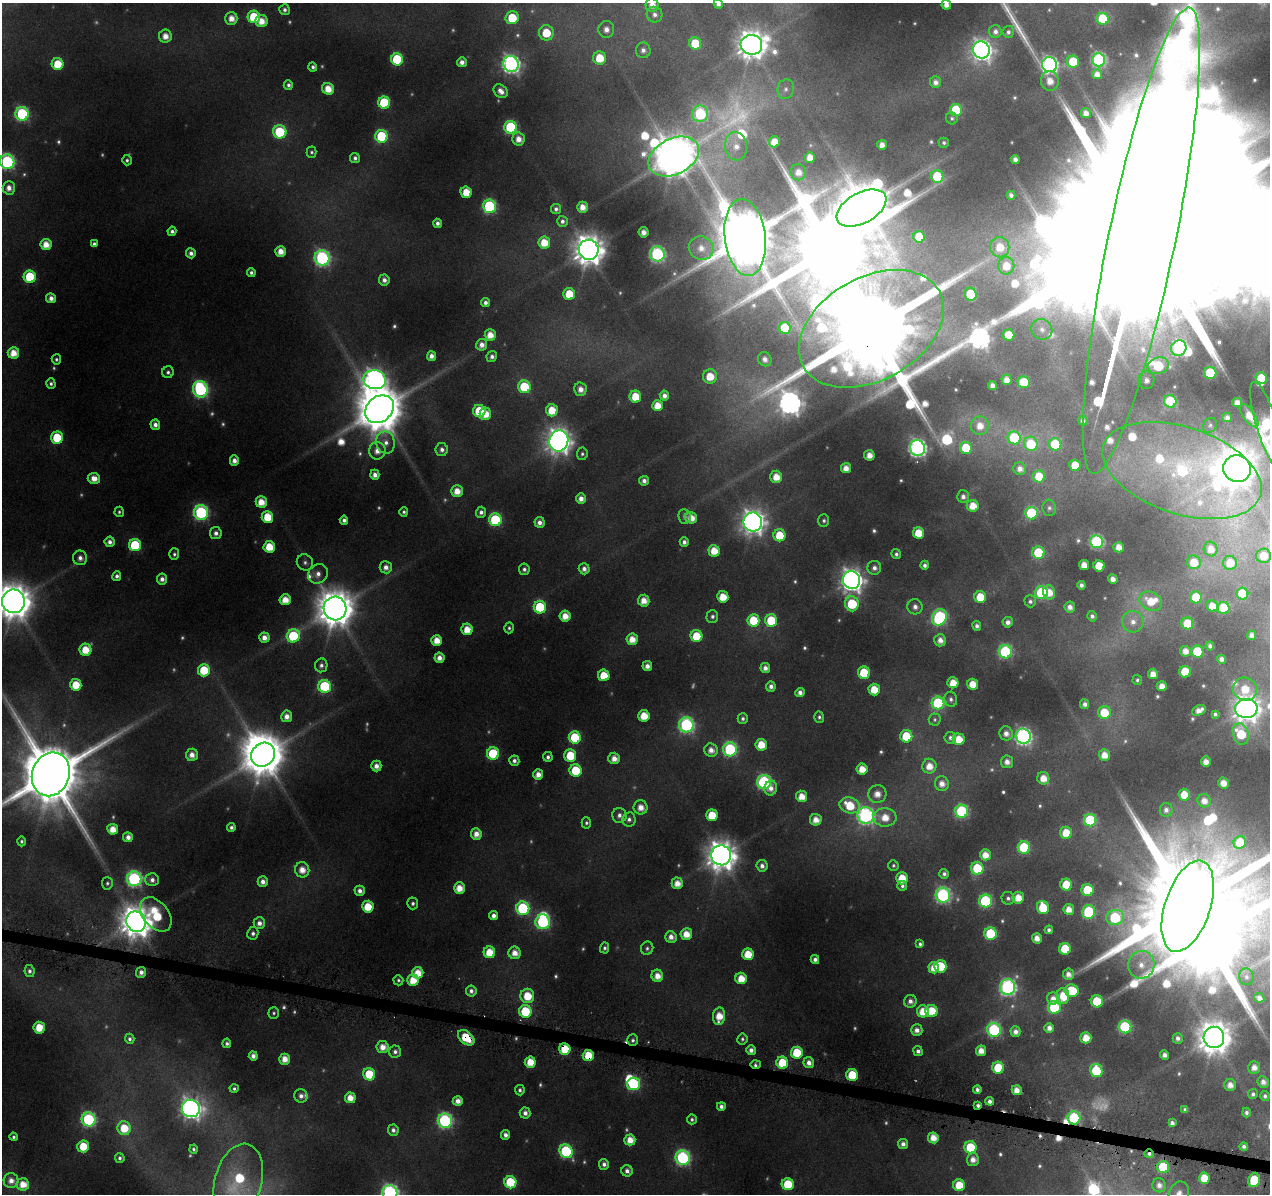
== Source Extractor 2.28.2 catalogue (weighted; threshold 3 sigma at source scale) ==
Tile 6 of 4 x 4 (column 2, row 2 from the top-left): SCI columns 1269-2536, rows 2617-3808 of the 5091 x 5324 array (HDU 1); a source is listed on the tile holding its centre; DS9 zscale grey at full resolution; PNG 1272 x 1196 px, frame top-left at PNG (2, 3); each listed source drawn as its Kron ellipse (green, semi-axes under 4 px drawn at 4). Shown black and unused: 1% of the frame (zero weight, under 4 of 8 exposures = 2% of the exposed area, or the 3 px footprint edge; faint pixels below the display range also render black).
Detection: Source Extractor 2.28.2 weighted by HDU 2 'WHT'; one run over the whole footprint, this tile lists its part. Background 0.093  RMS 0.0096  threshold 0.0392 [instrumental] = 3 sigma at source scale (4.09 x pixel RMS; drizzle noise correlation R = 1.36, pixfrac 0.8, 0.0396/0.0396 arcsec/px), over >= 5 px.
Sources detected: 611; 51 too faint to see at this stretch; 12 inside a brighter object's white glare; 4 cosmic-ray / hot-pixel residue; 1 long thin detection or spike segment (spike, bleed or trail) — neither listed nor drawn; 15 inside a brighter listed object's ellipse — not listed separately; of the other 528, all 500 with FLUX_AUTO >= 2.1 (the completeness limit of this list) listed and drawn (28 fainter detections not listed), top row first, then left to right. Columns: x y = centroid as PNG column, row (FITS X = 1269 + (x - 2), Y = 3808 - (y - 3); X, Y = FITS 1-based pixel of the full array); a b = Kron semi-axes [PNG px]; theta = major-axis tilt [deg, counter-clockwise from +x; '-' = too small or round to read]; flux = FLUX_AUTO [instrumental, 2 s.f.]
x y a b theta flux
718 4 5 4 - 5.4
652 5 6 6 - 11
946 5 5 4 - 8.3
284 10 5 5 - 3.9
655 15 8 7 - 5.2
254 17 6 6 - 51
231 18 6 6 - 12
512 18 6 6 - 38
1103 19 6 6 - 65
261 21 6 6 - 15
606 29 8 8 - 9.1
995 31 6 6 - 5
1008 32 6 5 - 3.4
546 33 7 7 - 31
165 36 6 6 - 11
695 43 6 6 - 45
751 45 11 10 - 1600
643 50 8 7 - 5.8
982 50 9 8 - 620
600 58 6 6 - 31
397 59 6 6 - 77
1099 60 6 6 - 190
462 62 5 5 - 7
1073 62 6 6 - 52
58 64 6 6 - 33
511 64 8 7 - 450
1049 65 7 7 - 360
313 67 4 4 - 3
1097 74 5 5 - 8.9
1050 81 9 9 - 14
935 82 6 5 - 6.1
288 85 5 4 - 3.1
328 89 6 5 - 18
786 89 10 8 75 5.4
501 91 8 6 -43 8.4
384 103 6 6 - 80
956 110 6 6 - 73
1086 113 5 5 - 8.4
22 114 7 6 - 160
700 114 8 8 - 120
952 118 6 5 - 2.2
511 127 6 6 - 110
280 132 7 6 - 72
381 136 6 6 - 84
518 139 6 6 - 11
774 142 5 5 - 18
944 143 5 5 - 2.7
882 145 5 5 - 9
736 146 14 11 -81 13
312 152 5 5 - 2.2
674 156 27 18 26 4100
810 157 5 5 - 13
355 158 5 5 - 3.5
1015 159 4 4 - 6.1
127 160 5 5 - 2.5
7 162 7 7 - 200
798 172 8 8 - 10
937 176 6 6 - 64
9 188 7 6 - 7.9
466 192 5 5 - 22
1011 195 4 4 - 4.4
489 206 6 6 - 130
582 207 5 5 - 12
861 208 27 15 28 6300
556 209 5 5 - 3.7
562 221 5 5 - 3.7
438 223 4 4 - 4.4
172 231 4 4 - 3.8
644 232 5 5 - 8.4
745 237 38 20 -83 9300
919 237 6 5 - 29
1141 241 238 33 78 260000
544 243 6 6 - 22
46 244 5 5 - 15
94 244 4 4 - 3
1000 247 10 9 - 22
701 248 13 11 -30 15
589 250 10 10 - 1900
281 251 5 5 - 13
191 253 5 5 - 5.7
657 254 7 7 - 230
322 258 8 7 - 270
1006 266 8 8 - 18
251 272 4 4 - 2.9
30 277 6 6 - 65
384 280 5 5 - 5.9
569 294 6 6 - 30
971 294 7 5 -63 53
51 298 5 5 - 7.5
485 303 4 4 - 4.5
785 328 6 6 - 54
871 329 78 51 29 30000
1042 329 11 10 - 8.7
490 335 5 5 - 15
1009 335 6 5 - 33
482 345 6 5 - 8
1179 348 8 7 - 190
13 353 6 5 - 17
431 356 5 4 - 6.6
492 357 5 5 - 4.6
56 359 5 4 - 2.3
765 359 7 6 - 7.1
1158 366 10 8 15 74
168 372 6 5 - 3.1
1210 373 6 6 - 83
710 376 7 7 - 25
1261 378 6 5 - 38
375 380 11 9 -10 700
1007 380 5 5 - 9.9
1146 380 9 8 - 8.1
1024 382 6 6 - 45
51 384 5 4 - 2.9
992 385 4 4 - 6.4
524 387 6 6 - 61
200 389 8 7 - 230
580 389 6 6 - 9.3
664 396 5 4 - 6.6
635 397 6 6 - 28
1170 401 6 6 - 86
1237 403 5 4 - 8.7
657 406 5 5 - 18
379 409 15 12 39 5700
552 410 6 6 - 25
479 411 6 6 - 52
485 414 6 5 - 21
1249 416 14 6 -54 13
1227 418 5 4 - 5.7
1083 421 5 4 - 5.4
155 425 5 4 - 6.4
1210 425 8 6 57 2.3
980 426 9 9 - 14
1267 426 45 10 -73 190
57 438 6 6 - 46
1014 438 6 6 - 75
559 441 10 9 - 1100
386 442 11 9 -79 8.6
1031 444 7 7 - 47
1055 444 6 6 - 61
917 448 8 7 - 390
966 448 6 6 - 46
442 450 6 6 - 5
377 451 8 8 - 11
582 454 6 5 - 2.3
869 455 5 5 - 12
234 461 5 4 - 7.2
1075 465 5 5 - 26
846 468 5 5 - 11
1020 469 6 6 - 7.6
1237 469 14 13 - 2800
1182 470 82 43 -18 310
375 475 5 4 - 7.1
1039 476 6 6 - 33
776 477 6 6 - 17
94 478 6 5 - 11
644 481 5 4 - 5.5
457 491 6 6 - 14
963 497 6 6 - 4.9
581 499 5 5 - 8.6
261 502 5 5 - 17
973 506 6 6 - 20
1049 508 8 7 - 3.3
119 512 5 4 - 2.1
201 512 7 7 - 210
404 512 5 4 - 2.4
481 512 5 5 - 4.6
1031 513 6 6 - 89
685 516 7 6 - 3.6
267 517 6 6 - 30
691 518 6 5 - 16
344 520 4 4 - 4.1
495 520 6 6 - 110
824 521 6 5 - 2.6
539 522 5 5 - 6.4
753 522 9 9 - 950
216 533 6 6 - 5.5
918 533 6 5 - 29
779 535 6 6 - 35
110 542 5 5 - 5.7
684 542 5 4 - 5
1097 542 6 6 - 180
135 545 6 6 - 76
269 547 6 5 - 26
1119 547 5 5 - 12
1211 549 7 7 - 11
714 551 6 5 - 21
1038 553 6 6 - 64
174 554 6 5 - 2.6
896 554 5 4 - 2.9
1263 556 7 7 - 16
80 558 7 7 - 6
305 562 8 7 - 3.9
1194 562 7 6 - 22
1230 563 7 7 - 19
925 565 4 4 - 3.7
1084 565 5 5 - 14
1099 566 5 5 - 32
386 567 6 6 - 7.5
874 568 7 7 - 5.3
524 569 6 5 - 3.8
584 569 5 5 - 5.7
318 574 10 9 - 8.2
117 576 5 4 - 3.9
162 579 5 5 - 6.2
1113 579 5 4 - 8.1
852 580 9 8 - 940
1081 585 4 4 - 4.2
1049 592 7 6 - 16
1041 593 6 6 - 93
1242 594 6 6 - 46
723 597 6 5 - 23
980 597 6 6 - 30
1196 597 6 6 - 45
285 600 5 5 - 17
13 601 12 11 - 2800
644 601 6 6 - 13
1030 601 6 5 - 3.1
1151 601 12 9 -28 24
852 604 8 6 -84 70
1212 606 5 5 - 16
540 607 6 6 - 74
915 607 8 7 - 6.4
1070 607 5 5 - 7.1
335 608 12 11 - 3100
1224 608 6 6 - 68
565 616 5 5 - 14
712 616 6 6 - 3.4
1092 616 5 4 - 4.2
939 617 8 7 - 170
753 620 6 6 - 43
771 620 6 6 - 50
1008 622 5 5 - 6.3
1133 622 11 10 - 10
1187 623 6 6 - 47
977 626 5 4 - 3.9
509 628 5 5 - 2.4
467 629 5 5 - 19
1252 635 4 4 - 6.2
293 636 7 6 - 84
696 636 6 6 - 33
264 638 5 5 - 9.3
632 639 6 6 - 15
437 640 5 5 - 17
940 640 6 5 - 8.9
1210 646 4 4 - 4.7
85 650 6 6 - 24
1185 651 5 5 - 9.7
1005 652 7 6 - 140
1197 652 6 6 - 59
439 658 5 5 - 8.3
1222 659 4 4 - 6.2
321 665 7 6 - 3.9
647 666 5 5 - 7.4
765 668 5 5 - 7
204 670 6 6 - 41
1185 672 6 5 - 41
864 673 6 6 - 49
1153 674 5 5 - 11
604 675 6 5 - 30
1137 680 5 4 - 2.3
953 683 5 5 - 19
973 684 5 5 - 21
76 685 6 5 - 27
325 686 6 6 - 110
771 686 5 5 - 5.2
1162 686 5 5 - 11
874 689 6 5 - 26
1245 689 12 11 - 26
800 692 5 4 - 6.4
951 699 7 6 - 3.4
938 703 6 6 - 110
1085 704 5 4 - 5.1
1246 708 11 9 2 1400
1199 710 7 5 26 9.2
1104 712 6 6 - 36
1215 714 4 4 - 2.7
287 716 6 5 - 8.8
644 716 6 5 - 23
819 717 5 5 - 2.7
743 718 5 5 - 3
935 720 6 6 - 2.2
686 725 7 7 - 260
1006 733 7 6 - 7.9
1241 734 11 7 -75 43
906 736 6 6 - 44
1023 736 8 7 - 350
575 737 6 6 - 70
950 738 6 5 - 3.5
959 739 6 5 - 21
761 745 6 5 - 25
730 749 7 7 - 170
711 750 7 6 - 9.6
493 753 6 6 - 76
192 755 6 6 - 9.8
263 755 13 11 46 4200
570 755 6 6 - 41
1104 755 6 5 - 14
548 757 5 4 - 3.8
614 758 6 5 - 11
514 761 5 5 - 4.2
1007 762 6 6 - 7.8
1206 762 5 5 - 10
376 766 5 5 - 8
929 766 7 7 - 15
862 769 5 5 - 18
576 770 6 6 - 51
51 774 22 18 69 13000
538 774 5 5 - 10
1043 778 6 6 - 15
764 782 7 7 - 180
1223 783 5 5 - 14
942 784 7 7 - 9.8
771 788 7 6 - 7.8
877 794 9 9 - 13
1184 795 6 5 - 22
802 796 5 5 - 16
1204 801 7 6 - 9.9
850 805 10 7 -18 37
641 807 7 7 - 12
1166 810 7 6 - 5.5
962 811 6 6 - 140
619 815 7 7 - 4.9
712 815 6 5 - 36
866 816 8 8 - 320
885 817 11 9 -3 20
629 819 7 6 - 4.2
816 820 6 6 - 13
1090 820 6 6 - 100
586 823 5 4 - 2.5
231 827 4 4 - 3.3
113 829 5 5 - 17
1066 833 6 6 - 25
476 834 6 5 - 10
128 837 5 5 - 8
22 841 5 4 - 2.2
1240 842 6 6 - 33
1024 847 6 6 - 87
721 855 10 10 - 1800
985 855 5 5 - 14
762 866 6 5 - 5.7
893 866 5 5 - 2.1
977 868 6 6 - 45
302 870 7 7 - 14
944 874 5 4 - 3.5
902 878 6 5 - 29
134 879 7 7 - 260
152 880 6 6 - 5.8
263 882 5 5 - 7.5
107 883 6 5 - 2.4
677 883 6 5 - 13
1066 885 6 6 - 35
902 886 5 5 - 3.5
459 888 5 5 - 16
1087 890 6 6 - 56
360 891 5 5 - 6.1
943 895 7 7 - 230
1008 898 6 6 - 3.3
1018 898 6 5 - 17
985 901 6 6 - 130
413 903 6 5 - 3.4
1188 906 47 22 72 39000
368 907 6 5 - 29
523 908 7 6 - 130
1043 908 7 6 - 42
1069 909 5 5 - 12
1089 912 7 6 - 110
156 914 19 12 -51 59
494 916 4 4 - 6.2
1115 917 9 7 13 83
136 922 10 9 - 2200
543 922 7 7 - 160
259 923 6 6 - 7.2
1049 930 4 4 - 3.4
253 933 6 5 - 3.8
686 934 6 6 - 16
991 934 6 6 - 84
671 937 6 5 - 7.9
1037 938 5 5 - 11
920 944 4 4 - 2.7
604 948 5 4 - 2.5
647 948 6 6 - 2.8
1065 949 6 6 - 43
489 952 6 6 - 25
515 953 6 6 - 12
748 954 6 5 - 28
815 959 4 4 - 4.8
1141 965 14 13 - 17
940 966 6 6 - 47
934 968 5 5 - 16
29 971 6 5 - 3.5
141 972 5 5 - 7
418 973 5 5 - 20
1068 974 6 5 - 7.7
657 976 6 6 - 13
1246 977 8 7 - 4.4
741 978 6 5 - 20
398 980 5 5 - 2.2
413 980 6 5 - 22
1008 987 8 7 - 320
471 991 5 5 - 4.7
1072 991 7 6 - 52
527 996 7 7 - 30
1063 996 8 6 -83 26
1259 998 5 4 - 6.8
1053 999 6 6 - 9.9
910 1001 6 6 - 6
1097 1001 6 6 - 44
1054 1007 6 6 - 80
525 1011 6 6 - 45
923 1011 6 6 - 23
932 1011 6 6 - 38
274 1013 6 5 - 2.2
719 1016 8 6 84 21
1125 1027 6 6 - 120
39 1028 6 5 - 27
1049 1028 5 4 - 8
917 1030 6 6 - 7.1
994 1030 7 6 - 160
1015 1032 5 5 - 7.1
1214 1037 10 10 - 2300
466 1038 9 6 -40 34
1086 1038 5 5 - 18
1178 1038 5 5 - 4.7
130 1039 5 4 - 3.1
742 1039 5 5 - 2.3
633 1040 6 5 - 3.2
227 1043 5 4 - 3.2
382 1047 6 6 - 12
565 1049 6 5 - 36
751 1050 5 5 - 6.1
918 1051 5 4 - 4.5
981 1051 5 5 - 12
395 1052 6 6 - 4.7
797 1053 6 6 - 45
588 1055 5 5 - 29
1164 1055 5 4 - 5.9
253 1056 5 4 - 6.7
285 1059 5 5 - 13
530 1062 5 5 - 23
782 1063 6 6 - 39
809 1063 5 5 - 8
755 1064 5 4 - 2.7
1254 1067 6 6 - 9.3
998 1068 6 6 - 41
1096 1070 6 6 - 59
369 1074 6 6 - 42
852 1075 6 5 - 44
1263 1082 6 5 - 7.1
633 1084 7 6 - 120
1230 1085 6 6 - 9.4
234 1089 4 4 - 2.4
520 1090 5 5 - 2.9
977 1090 4 4 - 4.1
1017 1090 5 5 - 12
1253 1094 5 5 - 3.4
301 1096 7 6 - 5.6
1265 1096 5 5 - 3.3
350 1098 5 5 - 14
458 1101 5 5 - 9.6
990 1101 4 4 - 4.9
978 1105 4 3 - 3.2
721 1106 4 4 - 4.7
191 1109 9 8 - 720
1185 1109 4 3 - 2.9
1246 1112 5 4 - 3.3
525 1113 5 5 - 6.2
1074 1118 6 6 - 120
89 1119 7 7 - 190
692 1119 5 5 - 2.4
445 1121 7 7 - 230
1172 1123 4 4 - 4.4
124 1128 7 6 - 28
393 1130 6 5 - 4.4
505 1135 5 4 - 5.8
14 1137 4 4 - 2.4
933 1138 5 5 - 16
630 1140 5 5 - 15
903 1144 5 5 - 6.3
83 1146 6 6 - 31
1244 1146 4 4 - 4.1
970 1147 6 6 - 48
193 1149 4 4 - 2.2
566 1151 7 6 - 140
1149 1154 5 3 - 3.4
120 1158 5 4 - 3.3
683 1158 7 7 - 220
973 1160 6 6 - 9.7
604 1164 5 5 - 4.5
1163 1167 6 6 - 68
627 1171 5 5 - 5.4
1204 1178 5 5 - 23
1254 1180 7 6 - 50
11 1181 7 7 - 8.9
238 1181 39 23 75 93
510 1182 6 6 - 62
23 1184 6 6 - 17
788 1184 6 6 - 44
959 1185 6 6 - 33
1159 1185 7 6 - 7.2
390 1193 7 7 - 350
1179 1194 13 9 70 13
Overlapping masked pixels (flux is a lower limit): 12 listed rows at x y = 1141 241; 871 329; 466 1038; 633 1040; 565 1049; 588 1055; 755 1064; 978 1105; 1074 1118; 1149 1154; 1163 1167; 1254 1180
Isophote crosses this tile's border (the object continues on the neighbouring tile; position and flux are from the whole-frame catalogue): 14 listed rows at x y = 718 4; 652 5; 946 5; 7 162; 1141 241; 1267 426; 1263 556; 13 601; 1246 708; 51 774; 1188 906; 238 1181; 390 1193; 1179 1194